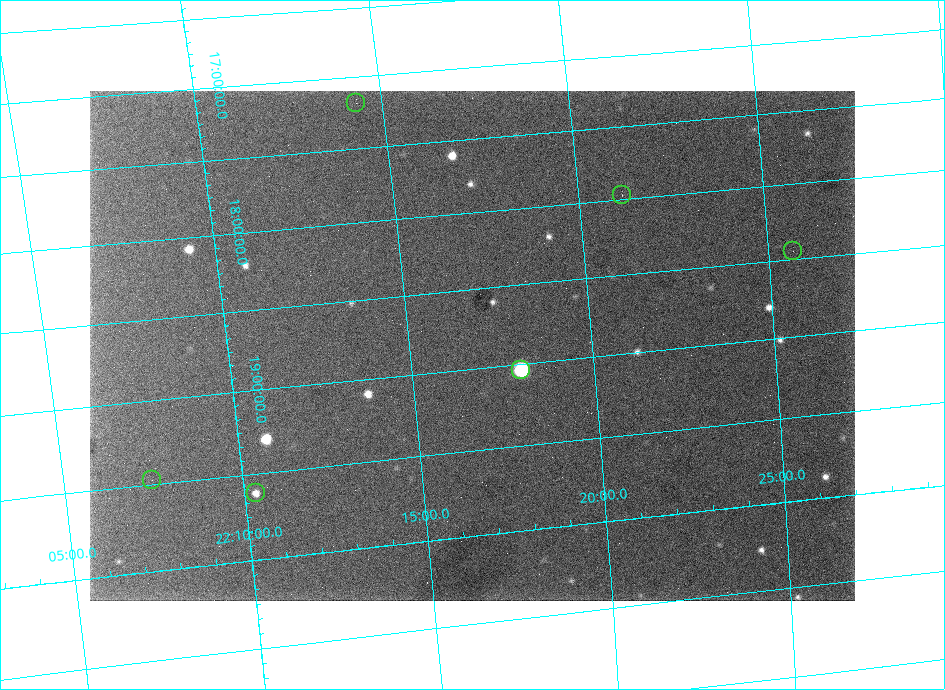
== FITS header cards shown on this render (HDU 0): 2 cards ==
NAXIS1  =                  765 /
NAXIS2  =                  510 /

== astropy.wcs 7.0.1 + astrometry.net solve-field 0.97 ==
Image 765 x 510 px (HDU 0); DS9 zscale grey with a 90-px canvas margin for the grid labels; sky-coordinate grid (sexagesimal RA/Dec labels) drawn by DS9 from the SOLVED WCS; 6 Tycho-2 reference stars matched to detected sources circled (green)
Header WCS: none
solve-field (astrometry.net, Tycho-2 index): SOLVED blind (the file carries no WCS)
Solved WCS: RA---TAN-SIP/DEC--TAN-SIP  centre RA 22:16:43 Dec +18:51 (334.18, +18.86 deg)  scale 23.4 x 22.7 arcsec/px (non-square pixels)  FOV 298.9' x 192.8'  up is +174 deg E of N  parity normal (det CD < 0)
(file carries no celestial WCS; the grid is the blind solution)
Tycho-2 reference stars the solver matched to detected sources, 6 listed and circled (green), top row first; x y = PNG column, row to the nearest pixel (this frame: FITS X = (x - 90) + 1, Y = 510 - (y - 91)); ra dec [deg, ICRS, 3 dp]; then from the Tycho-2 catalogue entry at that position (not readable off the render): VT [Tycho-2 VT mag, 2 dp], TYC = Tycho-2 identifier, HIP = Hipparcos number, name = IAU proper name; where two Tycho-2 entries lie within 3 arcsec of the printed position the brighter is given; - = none
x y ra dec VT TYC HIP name
356 103 333.577 +17.189 6.65 1685-1979-1 109788 -
622 195 335.296 +17.970 7.40 1686-1619-1 110363 -
793 251 336.420 +18.444 6.40 1699-165-1 110696 -
521 370 334.501 +19.040 7.76 1690-1040-1 110086 -
152 480 331.869 +19.476 5.77 1688-2119-1 109209 -
256 493 332.579 +19.616 6.26 1689-1986-1 109439 -